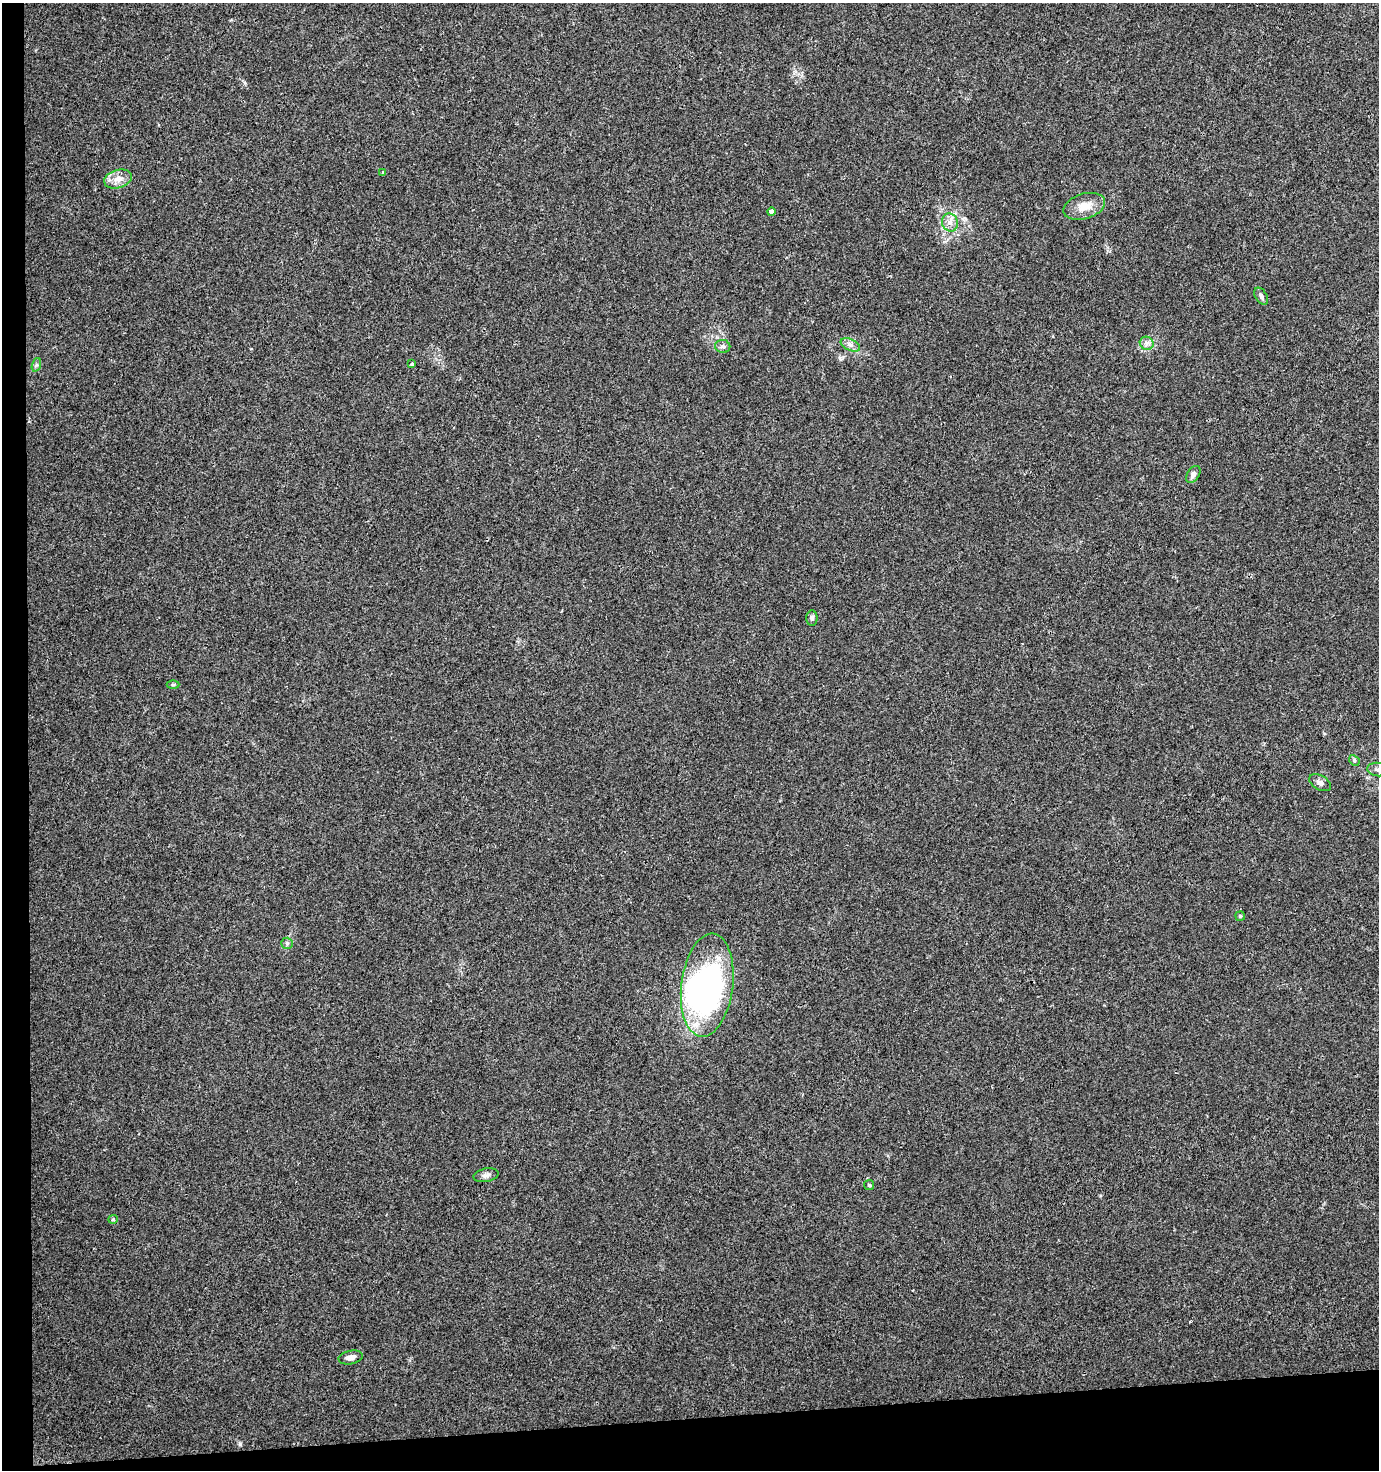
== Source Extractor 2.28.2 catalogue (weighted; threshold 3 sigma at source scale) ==
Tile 7 of 3 x 3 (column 1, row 3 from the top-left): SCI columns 1-1377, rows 1-1468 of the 4144 x 4403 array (HDU 1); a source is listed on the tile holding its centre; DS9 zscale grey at full resolution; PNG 1381 x 1472 px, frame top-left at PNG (2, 3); each listed source drawn as its Kron ellipse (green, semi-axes under 4 px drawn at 4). Shown black and unused: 5% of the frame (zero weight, under 3 of 4 exposures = <1% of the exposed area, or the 3 px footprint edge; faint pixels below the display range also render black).
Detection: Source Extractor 2.28.2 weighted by HDU 2 'WHT'; one run over the whole footprint, this tile lists its part. Background 0.015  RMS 0.0039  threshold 0.0176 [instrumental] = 3 sigma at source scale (4.5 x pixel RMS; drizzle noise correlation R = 1.50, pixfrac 1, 0.0396/0.0396 arcsec/px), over >= 5 px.
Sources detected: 25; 1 inside a brighter object's white glare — neither listed nor drawn; the other 24 listed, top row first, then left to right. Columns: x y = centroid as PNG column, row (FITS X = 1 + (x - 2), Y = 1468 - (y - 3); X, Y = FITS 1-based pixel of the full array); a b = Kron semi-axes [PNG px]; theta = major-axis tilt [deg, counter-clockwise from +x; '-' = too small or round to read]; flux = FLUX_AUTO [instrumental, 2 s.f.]
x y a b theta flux
383 173 4 4 - 0.48
118 179 14 9 17 3.9
1084 206 21 12 17 5.8
771 212 4 4 - 1.9
950 222 9 8 - 2.3
1261 296 9 5 -59 1.2
1147 343 7 6 - 1.4
850 345 10 5 -25 1.7
723 346 8 6 -11 1.2
412 364 3 3 - 1.3
36 365 7 4 71 0.73
1193 474 9 6 56 1.8
812 618 7 5 -90 1
173 685 6 4 0 0.49
1354 760 6 4 -47 0.63
1378 769 11 6 -5 1.6
1320 783 12 7 -31 1.6
1240 916 5 5 - 0.51
287 943 6 5 - 0.82
707 985 52 26 83 100
486 1175 12 6 11 1.5
869 1185 5 5 - 0.54
113 1219 5 4 - 0.43
351 1357 12 6 12 2.7
Isophote crosses this tile's border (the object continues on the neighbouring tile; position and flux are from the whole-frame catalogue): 1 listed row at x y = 1378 769